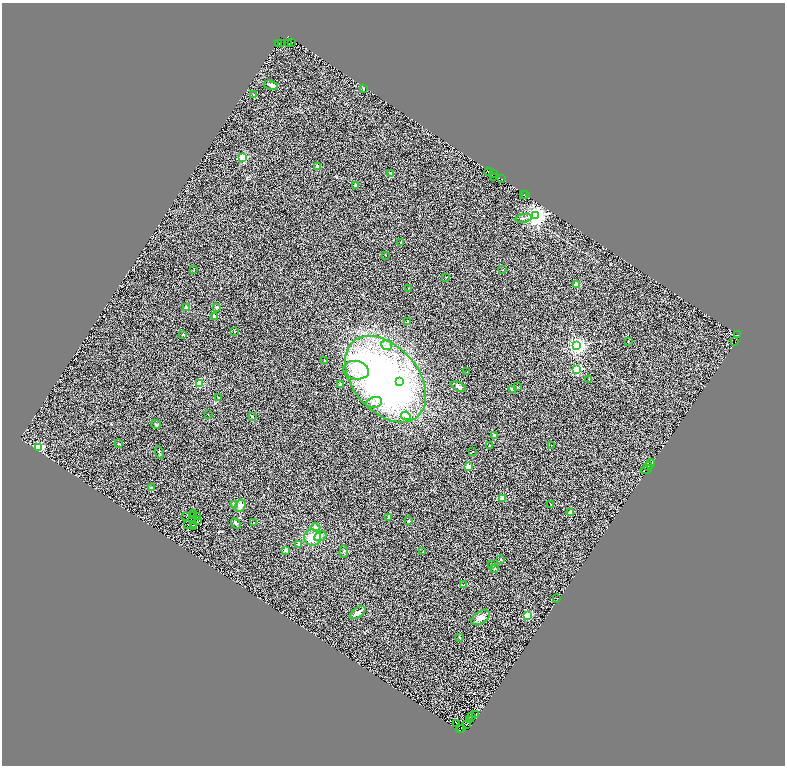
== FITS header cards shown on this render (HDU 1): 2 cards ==
NAXIS1  =                 1566
NAXIS2  =                 1527

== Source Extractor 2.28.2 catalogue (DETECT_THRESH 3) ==
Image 1566 x 1527 px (HDU 1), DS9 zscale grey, zoomed out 1/2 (1 PNG px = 2 x 2 image px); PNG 787 x 768 px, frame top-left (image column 2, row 1526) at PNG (2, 3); each listed source drawn as its Kron ellipse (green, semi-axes under 4 px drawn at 4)
Background 0.394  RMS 0.5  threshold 1.51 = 3 sigma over >= 5 px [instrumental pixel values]
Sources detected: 156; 49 cannot appear on this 1/2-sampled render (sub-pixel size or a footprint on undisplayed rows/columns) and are neither listed nor drawn; the other 107 listed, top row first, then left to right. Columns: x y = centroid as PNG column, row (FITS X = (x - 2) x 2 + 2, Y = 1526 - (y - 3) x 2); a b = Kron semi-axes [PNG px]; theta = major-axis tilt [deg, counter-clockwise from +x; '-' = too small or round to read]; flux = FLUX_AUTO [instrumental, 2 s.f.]
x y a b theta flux
291 42 2 1 - 220
278 43 4 1 - 23
282 43 2 2 - 3600
289 44 2 1 - 1900
271 85 7 4 -15 220
363 89 3 2 - 59
253 95 2 2 - 200
243 157 3 3 - 8000
318 167 2 2 - 1100
488 172 4 2 - 170
391 173 2 2 - 170
493 174 2 1 - 330
493 177 2 1 - 180
501 179 2 1 - 390
356 185 2 2 - 390
523 194 2 1 - 59
526 195 2 1 - 180
536 216 4 4 - 69000
523 218 8 2 12 120
401 242 3 2 - 50
386 255 2 2 - 50
194 269 3 2 - 51
503 269 3 2 - 51
446 277 2 1 - 54
577 285 2 2 - 1700
409 288 2 2 - 88
217 307 4 4 - 150
186 308 2 2 - 660
214 317 2 2 - 840
408 322 2 2 - 220
234 332 2 2 - 200
183 335 2 2 - 390
737 335 2 1 - 41
628 341 2 2 - 74
735 342 2 1 - 160
387 345 5 5 - 220
577 346 3 3 - 44000
325 361 2 2 - 150
356 370 13 9 -11 1100
576 370 3 3 - 9800
467 372 2 1 - 37
386 379 49 32 -50 37000
589 379 2 2 - 120
399 382 3 2 - 1600
199 384 3 2 - 3900
340 385 2 2 - 430
459 387 8 4 -27 200
518 387 3 3 - 83
512 389 2 2 - 480
219 398 2 2 - 69
374 402 8 5 15 380
208 414 2 2 - 86
252 416 3 2 - 110
406 416 5 3 - 170
156 424 5 2 - 89
494 435 2 2 - 480
119 444 3 2 - 49
490 445 2 2 - 150
551 445 2 1 - 25
38 448 3 3 - 17000
159 452 6 2 -75 92
473 452 2 1 - 46
650 464 5 3 - 150
468 466 2 2 - 2900
648 467 4 3 - 110
646 469 6 3 16 180
151 488 3 3 - 120
502 498 2 2 - 1100
235 504 2 2 - 960
551 505 2 1 - 58
240 506 6 5 - 420
194 513 2 2 - 46
571 513 2 2 - 1700
186 516 2 1 - 22
193 516 2 1 - 11
197 517 2 1 - 18
389 517 4 3 - 110
198 521 2 1 - 36
408 521 4 3 - 130
254 522 2 2 - 76
236 523 6 3 -52 130
187 524 2 1 - 1.2
193 525 3 1 - 27
193 526 2 1 - 40
316 527 5 4 - 300
320 536 6 4 24 300
313 538 8 8 - 1200
299 544 2 2 - 640
286 550 2 2 - 1100
344 552 6 3 84 110
423 552 2 2 - 95
501 560 2 2 - 210
492 565 3 2 - 51
494 568 3 3 - 78
464 585 4 2 - 81
556 598 2 1 - 73
358 613 9 5 33 470
528 615 3 3 - 5900
481 618 10 6 32 510
459 637 2 2 - 140
476 715 3 2 - 51
471 717 3 1 - 37
469 719 2 2 - 57
456 723 2 1 - 44
467 724 4 1 - 53
459 728 2 1 - 86
462 728 2 1 - 58
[49 sub-pixel or undisplayed-footprint detections neither listed nor drawn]